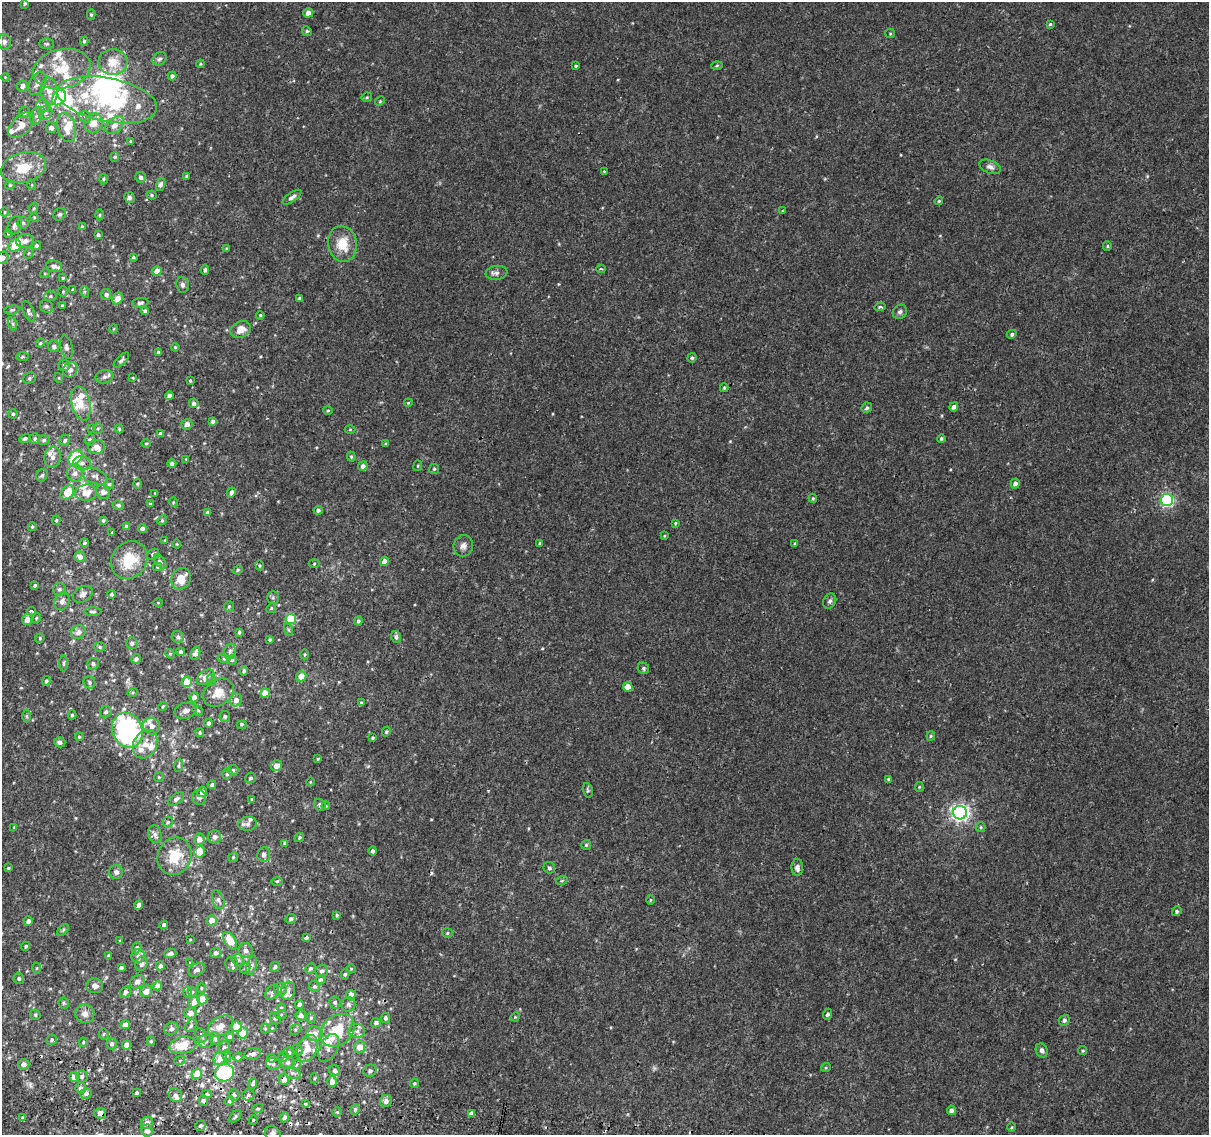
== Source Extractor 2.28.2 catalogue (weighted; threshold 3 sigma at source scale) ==
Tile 7 of 4 x 4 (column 3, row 2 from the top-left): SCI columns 2417-3623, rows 2529-3661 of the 4842 x 5116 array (HDU 1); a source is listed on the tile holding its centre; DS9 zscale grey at full resolution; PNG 1211 x 1137 px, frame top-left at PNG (2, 2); each listed source drawn as its Kron ellipse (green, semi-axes under 4 px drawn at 4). Shown black and unused: <1% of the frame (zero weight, under 2 of 3 exposures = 2% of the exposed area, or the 3 px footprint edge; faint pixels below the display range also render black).
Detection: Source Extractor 2.28.2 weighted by HDU 2 'WHT'; one run over the whole footprint, this tile lists its part. Background 0.00508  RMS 0.0022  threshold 0.0101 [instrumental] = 3 sigma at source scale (4.5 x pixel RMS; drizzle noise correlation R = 1.50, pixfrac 1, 0.0396/0.0396 arcsec/px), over >= 5 px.
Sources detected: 506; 1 too faint to see at this stretch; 4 inside a brighter object's white glare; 4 cosmic-ray / hot-pixel residue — neither listed nor drawn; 48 inside a brighter listed object's ellipse — not listed separately; the other 449 listed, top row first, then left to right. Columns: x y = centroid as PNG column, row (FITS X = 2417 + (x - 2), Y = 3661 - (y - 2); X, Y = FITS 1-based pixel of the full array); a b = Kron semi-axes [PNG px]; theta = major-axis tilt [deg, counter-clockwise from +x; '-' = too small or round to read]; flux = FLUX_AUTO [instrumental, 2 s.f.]
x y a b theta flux
25 3 3 3 - 0.32
308 13 5 4 - 1.5
91 15 5 4 - 0.33
1050 24 4 3 - 0.26
307 31 5 4 - 0.29
890 34 5 4 - 0.23
84 41 4 4 - 0.3
4 42 8 6 -86 0.87
47 44 7 5 0 0.41
159 59 7 6 - 0.66
113 62 14 13 - 4
200 64 4 3 - 0.21
717 65 5 3 - 0.24
576 66 4 3 - 0.28
62 69 29 19 12 7.4
172 76 4 4 - 0.59
5 77 4 3 - 0.18
37 83 12 8 64 1.3
22 86 5 5 - 0.98
49 91 14 8 -83 2.1
367 97 5 5 - 0.29
59 98 8 6 51 14
107 100 51 22 -11 24
380 101 5 4 - 0.23
43 106 7 6 - 0.65
24 113 6 5 - 0.43
45 113 7 6 - 0.8
36 116 9 6 70 0.78
85 117 6 5 - 0.44
93 123 10 9 - 2.2
21 125 16 9 46 2.2
115 125 11 7 44 1.8
66 127 15 9 -74 3.3
51 128 5 5 - 0.88
130 141 3 2 - 0.19
115 157 5 4 - 0.28
990 167 11 6 -21 0.89
24 168 23 15 14 6.2
604 171 4 4 - 0.2
187 176 4 3 - 0.37
141 177 5 5 - 0.78
104 179 5 3 - 0.25
10 185 5 4 - 0.23
32 185 5 3 - 0.21
161 185 6 4 71 0.62
151 195 5 4 - 0.33
292 197 11 4 35 0.82
129 198 5 5 - 0.49
939 201 4 3 - 0.24
34 208 6 4 71 0.29
782 211 3 3 - 0.17
4 212 5 3 - 0.22
60 214 7 6 - 0.51
100 215 5 3 - 0.22
34 217 4 3 - 0.21
23 223 5 5 - 0.53
15 225 10 6 66 0.76
82 226 4 3 - 0.19
8 233 4 3 - 0.24
98 235 4 3 - 0.38
25 241 8 7 - 1
342 244 18 14 -80 4.9
15 246 6 6 - 4
36 246 4 4 - 0.4
1107 246 5 4 - 0.26
227 249 4 4 - 0.3
29 253 6 3 70 0.26
133 257 4 3 - 0.28
3 258 6 5 - 0.86
54 266 8 6 -10 0.77
601 269 4 3 - 0.38
205 270 5 3 - 0.44
157 271 5 4 - 1.9
45 273 5 3 - 0.2
497 273 11 7 7 0.98
63 278 4 3 - 0.24
182 285 8 6 -84 0.65
73 290 4 3 - 0.48
63 291 5 4 - 0.3
85 292 6 4 -73 0.35
106 294 5 5 - 0.68
50 296 6 5 - 0.42
118 298 6 5 - 1.7
300 298 4 3 - 0.48
140 303 8 4 7 0.47
46 306 7 6 - 0.64
63 306 3 3 - 0.32
880 307 5 4 - 0.45
12 310 7 4 7 0.38
29 311 11 5 -66 0.59
145 311 4 3 - 0.44
900 312 7 6 - 0.69
260 315 4 3 - 0.22
13 324 7 4 -71 0.4
113 329 4 3 - 0.17
241 329 10 8 24 2.1
1012 334 4 4 - 0.48
40 343 4 4 - 0.26
54 346 6 5 - 0.69
66 347 12 6 -78 0.81
175 347 4 3 - 0.24
159 352 4 4 - 0.57
22 357 6 3 1 0.31
692 358 4 4 - 0.36
121 360 10 4 45 0.53
64 365 6 5 - 0.59
70 370 8 7 - 1.3
104 377 9 6 12 0.72
29 378 6 5 - 0.41
59 378 5 3 - 0.17
133 378 3 2 - 0.18
190 381 4 3 - 0.23
724 388 4 3 - 0.25
169 396 4 4 - 0.78
81 403 17 9 -77 2.7
194 403 5 5 - 0.72
408 403 4 4 - 0.2
954 407 5 4 - 0.88
867 408 5 5 - 0.43
328 410 5 3 - 0.25
13 414 5 4 - 0.33
213 421 4 4 - 0.56
187 424 5 5 - 0.95
92 428 3 3 - 0.16
98 428 5 5 - 0.3
119 429 4 3 - 0.24
350 429 5 3 - 0.19
160 433 4 4 - 0.46
25 438 5 4 - 0.45
35 439 5 5 - 0.4
941 439 4 4 - 0.4
44 440 6 4 18 0.42
65 440 6 5 - 0.45
90 440 5 5 - 0.61
146 443 4 3 - 0.21
386 444 4 3 - 0.26
96 447 8 7 - 1.6
53 457 10 8 78 1.3
75 457 8 6 53 12
351 457 5 4 - 0.28
186 459 4 4 - 0.17
82 463 9 6 -4 0.96
172 464 4 4 - 0.59
363 466 5 4 - 0.82
418 466 5 3 - 0.2
434 469 5 5 - 0.32
75 473 8 8 - 1.1
42 475 6 5 - 0.45
95 476 13 7 -20 1.1
1015 483 5 4 - 0.99
109 484 6 4 64 0.39
138 484 5 3 - 0.22
103 492 7 6 - 0.94
231 492 5 4 - 0.61
67 493 8 6 50 3.8
86 493 11 8 4 2.5
155 493 3 3 - 0.17
813 498 5 4 - 0.27
1167 500 6 6 - 41
173 502 5 3 - 0.21
150 504 3 3 - 0.17
118 505 6 4 -21 0.4
318 510 4 4 - 0.47
207 512 4 4 - 0.28
56 520 4 3 - 0.23
103 520 4 3 - 0.28
162 520 5 4 - 0.31
675 523 4 3 - 0.24
32 527 4 3 - 0.27
127 527 4 4 - 0.79
142 528 4 4 - 0.7
112 533 3 3 - 0.22
664 536 4 3 - 0.22
165 540 3 3 - 0.22
84 543 4 4 - 0.34
540 543 4 3 - 0.42
177 544 4 3 - 0.16
795 544 3 3 - 0.33
463 546 11 9 71 1.2
153 554 6 5 - 0.5
80 557 5 5 - 1.2
129 560 20 17 53 6.7
384 561 4 4 - 1.6
160 562 8 4 -53 0.45
314 564 5 3 - 0.25
260 565 5 4 - 0.23
157 567 4 4 - 0.26
238 570 5 4 - 0.27
181 579 11 9 63 3.3
35 585 3 3 - 0.37
59 589 6 6 - 0.51
83 594 10 7 30 0.96
111 594 4 4 - 0.4
273 598 6 5 - 0.4
62 601 9 7 64 0.93
830 601 8 6 61 0.61
158 603 5 3 - 0.17
229 606 5 5 - 0.31
271 608 5 4 - 0.28
31 611 4 3 - 0.68
93 612 8 4 0 0.43
36 618 5 4 - 0.29
27 619 5 5 - 1.7
291 619 5 5 - 9.3
358 621 4 4 - 0.44
289 630 6 4 -70 0.33
78 632 7 6 - 1.1
239 632 4 3 - 0.31
178 637 6 6 - 0.6
396 637 6 5 - 0.57
40 638 5 4 - 0.24
269 640 4 4 - 0.32
132 643 6 5 - 0.6
100 647 5 5 - 0.33
230 651 8 5 75 0.49
181 652 4 4 - 0.45
195 653 7 4 70 0.74
170 654 5 4 - 0.22
305 654 5 3 - 0.23
136 659 5 4 - 0.62
224 659 6 4 -18 0.29
232 660 5 4 - 0.28
64 663 8 4 -90 0.37
93 664 6 6 - 0.56
643 668 6 5 - 0.47
244 671 4 4 - 0.45
301 676 5 5 - 2.5
206 677 10 6 36 1.4
211 680 6 4 -72 0.27
46 681 5 4 - 0.35
89 682 6 5 - 0.49
187 682 5 5 - 3.8
628 687 5 4 - 2.4
133 692 5 3 - 0.24
218 693 16 12 36 3
265 693 5 4 - 3.1
194 697 5 4 - 1.3
236 700 6 5 - 1.2
361 703 4 4 - 0.38
163 706 5 3 - 0.21
198 710 6 4 -33 0.33
186 711 11 8 15 0.9
106 712 6 5 - 0.53
72 715 4 3 - 0.37
26 716 6 4 -90 0.4
225 716 5 5 - 0.49
208 723 4 4 - 0.59
241 724 5 4 - 0.32
152 726 9 8 - 1.1
127 730 18 15 -65 42
386 732 5 4 - 0.33
200 733 4 4 - 0.31
931 736 5 4 - 0.27
79 737 4 3 - 0.25
372 738 4 3 - 0.3
60 742 6 5 - 0.73
145 744 15 11 63 2.6
318 759 4 3 - 0.25
179 765 6 4 84 0.35
276 766 6 5 - 1.7
233 770 5 5 - 0.37
227 774 5 5 - 0.46
159 777 5 5 - 0.26
250 778 5 5 - 0.42
889 779 3 3 - 0.48
310 782 4 3 - 0.17
212 785 4 3 - 0.53
919 787 5 4 - 0.23
588 790 7 5 -77 0.34
202 792 5 4 - 0.98
199 797 7 7 - 0.71
176 799 9 5 36 0.62
252 799 4 3 - 0.2
320 805 6 5 - 0.48
326 806 4 4 - 0.24
960 813 7 6 - 82
168 822 5 5 - 0.37
248 824 9 7 8 0.79
14 827 4 3 - 0.2
981 827 5 4 - 0.26
155 834 9 6 -73 0.82
214 837 6 6 - 0.91
299 838 5 4 - 0.35
199 839 6 5 - 1.5
285 843 4 4 - 0.54
586 845 5 5 - 0.31
372 851 4 4 - 0.57
199 852 6 5 - 2.5
264 854 7 6 - 0.97
175 856 19 17 67 6.4
233 857 5 4 - 0.29
797 867 8 5 90 1
8 868 4 3 - 0.23
549 868 6 5 - 0.45
116 872 7 7 - 0.66
562 880 6 4 20 0.3
277 881 6 4 1 0.29
218 900 10 5 -70 0.74
650 900 5 3 - 0.22
139 905 5 4 - 1.3
1177 911 5 4 - 0.41
337 915 4 3 - 0.37
291 919 5 4 - 0.55
212 920 5 5 - 1.9
28 921 5 4 - 0.8
164 925 4 3 - 0.6
63 930 7 4 46 0.32
447 933 5 4 - 0.33
306 938 3 3 - 0.92
190 939 3 2 - 0.16
120 941 3 3 - 0.27
230 941 9 5 -58 4.3
26 946 4 4 - 0.3
137 948 5 4 - 0.58
246 950 7 7 - 0.95
170 953 6 4 16 0.83
215 953 5 5 - 0.57
109 955 4 3 - 0.35
138 956 7 7 - 0.79
238 960 6 5 - 0.46
190 963 4 3 - 0.23
142 964 7 5 68 0.83
232 964 7 6 - 0.58
252 965 9 5 73 0.52
160 966 4 4 - 0.78
275 967 5 4 - 0.49
37 968 5 3 - 0.22
121 968 4 4 - 0.66
245 968 5 4 - 0.29
311 968 5 4 - 0.47
351 969 5 4 - 0.24
197 970 9 6 32 0.99
322 971 6 6 - 0.63
345 974 5 4 - 0.38
19 979 5 5 - 0.47
321 979 5 4 - 0.39
137 982 8 6 33 1.1
95 986 8 7 - 1.1
158 986 4 4 - 2
314 986 6 5 - 0.45
201 988 4 4 - 0.25
280 989 6 6 - 0.64
146 991 6 5 - 1.5
288 991 9 7 72 1.1
125 992 6 5 - 0.59
188 992 5 3 - 0.23
192 992 4 4 - 0.24
272 992 8 6 53 0.62
351 995 5 4 - 1.8
202 999 5 5 - 2.4
194 1002 6 5 - 1.7
335 1002 6 5 - 0.46
64 1003 5 5 - 0.36
299 1004 4 4 - 0.73
348 1004 7 7 - 0.67
281 1008 4 4 - 0.28
190 1013 6 5 - 1.3
85 1014 9 9 - 1.5
827 1014 5 4 - 0.53
35 1015 5 4 - 0.33
281 1015 6 3 20 0.24
301 1015 5 5 - 0.77
515 1017 5 4 - 0.21
275 1018 6 5 - 0.4
311 1018 5 4 - 0.34
385 1018 5 4 - 0.48
1064 1020 6 5 - 0.67
376 1023 5 4 - 0.67
125 1025 4 4 - 1.5
191 1026 7 5 56 0.49
221 1026 14 9 32 1.8
236 1027 6 5 - 3.1
272 1028 2 2 - 0.14
171 1029 7 6 - 0.62
265 1029 5 4 - 0.24
295 1030 6 5 - 0.34
337 1030 19 14 41 7.5
357 1031 8 6 1 1
243 1033 5 5 - 4
104 1034 5 5 - 0.32
314 1034 8 7 - 2.1
201 1035 8 5 -65 0.46
230 1037 5 4 - 0.51
215 1039 6 5 - 0.42
52 1040 5 5 - 0.4
151 1041 4 3 - 0.34
206 1041 7 7 - 0.68
83 1042 5 4 - 0.25
112 1044 5 5 - 0.62
127 1045 5 4 - 2.2
183 1045 13 8 11 5.2
359 1047 6 5 - 2.2
224 1048 6 6 - 0.53
329 1048 15 9 63 1.4
307 1049 14 9 65 2.7
297 1050 5 5 - 0.34
1042 1050 7 5 -64 0.75
1083 1051 4 4 - 0.26
289 1052 5 5 - 0.47
253 1054 8 6 4 0.98
227 1056 5 3 - 0.26
238 1057 4 4 - 0.5
284 1057 5 4 - 0.33
220 1058 7 6 - 1.8
272 1058 4 4 - 0.42
180 1060 5 3 - 0.26
288 1062 7 6 - 0.71
24 1064 6 5 - 1.1
273 1064 7 5 -14 0.57
296 1065 5 3 - 0.23
826 1067 5 3 - 0.2
335 1071 6 5 - 0.59
370 1071 7 6 - 0.56
224 1073 10 8 15 18
292 1073 8 5 -26 0.64
197 1074 5 5 - 4.4
82 1076 6 6 - 0.67
74 1077 5 5 - 1.3
315 1078 5 3 - 0.26
284 1079 5 5 - 1.3
332 1082 5 4 - 1.5
253 1083 5 4 - 0.67
414 1083 4 4 - 0.33
81 1088 5 5 - 0.92
136 1093 3 3 - 0.5
86 1094 5 5 - 0.81
207 1094 5 4 - 0.36
175 1095 7 6 - 0.87
234 1095 6 5 - 0.47
248 1095 6 5 - 0.53
203 1101 5 5 - 0.81
229 1101 5 4 - 0.33
386 1101 6 6 - 1
305 1104 4 3 - 0.28
258 1108 5 3 - 0.26
355 1110 5 4 - 0.42
951 1110 5 4 - 0.88
337 1112 5 4 - 0.31
100 1113 6 5 - 1.2
472 1113 4 4 - 1.4
235 1116 7 4 46 0.47
284 1117 5 4 - 0.69
22 1118 4 3 - 0.31
253 1120 5 3 - 0.21
147 1123 6 5 - 0.99
200 1126 6 5 - 0.43
1012 1127 5 3 - 0.22
147 1131 6 5 - 1
273 1133 8 7 - 0.74
Overlapping masked pixels (flux is a lower limit): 4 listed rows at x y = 224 1073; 284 1079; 203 1101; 100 1113
Isophote crosses this tile's border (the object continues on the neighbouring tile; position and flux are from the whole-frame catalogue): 2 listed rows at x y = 3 258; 273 1133